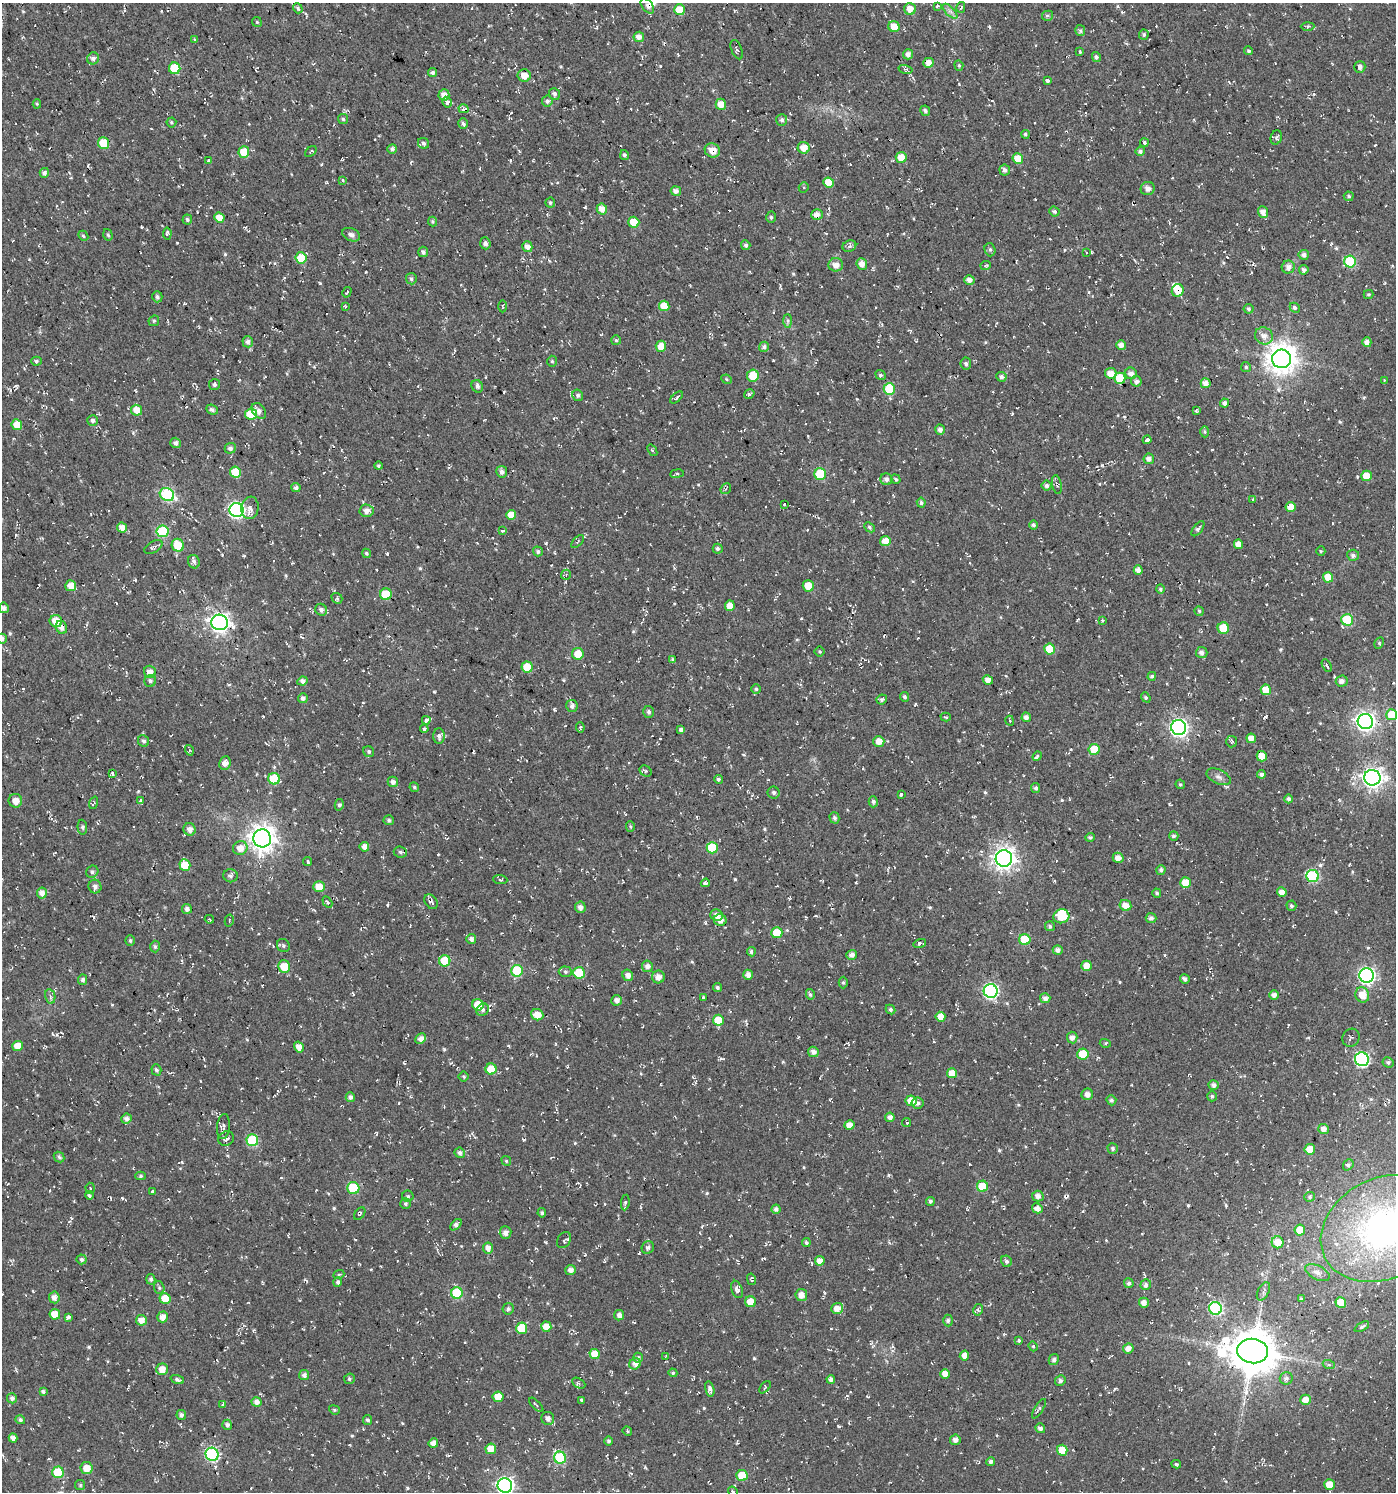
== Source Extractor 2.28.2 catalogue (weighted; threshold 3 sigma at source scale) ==
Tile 11 of 4 x 4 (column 3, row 3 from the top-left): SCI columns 2980-4373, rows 1491-2980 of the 5896 x 5960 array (HDU 1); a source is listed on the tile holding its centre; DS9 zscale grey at full resolution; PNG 1398 x 1494 px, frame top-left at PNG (2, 3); each listed source drawn as its Kron ellipse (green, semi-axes under 4 px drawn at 4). Shown black and unused: <1% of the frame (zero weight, under 2 of 3 exposures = <1% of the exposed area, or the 3 px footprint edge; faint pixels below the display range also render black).
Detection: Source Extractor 2.28.2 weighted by HDU 2 'WHT'; one run over the whole footprint, this tile lists its part. Background -0.0148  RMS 0.0082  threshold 0.0367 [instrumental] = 3 sigma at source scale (4.5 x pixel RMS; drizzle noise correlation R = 1.50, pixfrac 1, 0.0396/0.0396 arcsec/px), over >= 5 px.
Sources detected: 789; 1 inside a brighter object's white glare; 22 cosmic-ray / hot-pixel residue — neither listed nor drawn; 4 inside a brighter listed object's ellipse — not listed separately; of the other 762, all 500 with FLUX_AUTO >= 1.1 (the completeness limit of this list) listed and drawn (262 fainter detections not listed), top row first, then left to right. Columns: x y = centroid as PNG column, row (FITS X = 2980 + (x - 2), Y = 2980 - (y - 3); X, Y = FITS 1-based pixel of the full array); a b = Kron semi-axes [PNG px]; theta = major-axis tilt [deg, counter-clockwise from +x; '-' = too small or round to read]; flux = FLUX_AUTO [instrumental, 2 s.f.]
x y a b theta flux
647 6 9 5 -53 2.7
937 6 3 3 - 5.9
961 7 5 3 - 1.8
298 8 5 4 - 2.2
910 9 6 6 - 8.2
680 10 5 5 - 21
950 11 9 3 -44 2.3
1047 16 6 5 - 1.9
257 22 5 4 - 1.1
1308 26 7 3 1 1.3
894 27 6 5 - 10
1080 31 5 5 - 2
1144 34 5 5 - 1.5
639 37 5 5 - 4.7
195 40 4 3 - 1.3
737 50 10 5 -67 2
1249 51 4 3 - 1.4
1080 52 4 3 - 1.2
908 54 5 5 - 4
1096 57 5 4 - 2.1
93 58 6 6 - 3.1
928 63 5 5 - 6.9
959 65 5 4 - 1.2
1360 67 6 5 - 3
175 68 6 5 - 33
905 69 7 4 -14 1.3
432 73 5 4 - 2.6
524 75 6 6 - 7.9
1047 80 4 4 - 3.4
554 94 6 5 - 2.1
444 95 6 5 - 5.6
547 101 5 5 - 2.5
447 102 5 4 - 4.9
37 104 5 4 - 1.1
721 104 5 5 - 11
464 109 5 4 - 3.7
925 111 5 4 - 2.1
343 119 5 5 - 1.5
782 120 6 5 - 2.1
171 122 5 5 - 1.1
463 124 5 4 - 2.3
1025 134 4 4 - 1.6
1276 137 7 5 69 1.7
103 143 6 5 - 23
423 143 6 5 - 2.2
1144 143 4 3 - 2
804 148 6 5 - 7.8
392 149 5 4 - 2.9
712 150 8 7 - 8
1140 151 5 4 - 2.4
244 152 6 5 - 15
311 152 6 3 39 1.1
624 155 5 4 - 2.1
901 157 5 5 - 12
1018 158 5 5 - 11
209 160 4 3 - 1.7
1005 170 5 5 - 2.9
44 173 5 4 - 3
343 180 4 3 - 1.4
829 182 5 5 - 12
804 188 5 5 - 1.3
1148 188 7 6 - 3.9
676 191 5 4 - 3.8
1349 196 5 5 - 1.6
550 203 5 5 - 1.4
602 209 5 5 - 6.7
1054 212 5 5 - 1.9
1263 212 6 5 - 5.7
817 214 6 5 - 4.7
771 217 6 5 - 1.4
219 218 5 5 - 7.8
187 220 5 4 - 1.7
433 222 5 4 - 1.4
634 222 5 5 - 14
167 234 6 4 86 2.3
108 235 6 4 -72 1.6
351 235 9 6 -24 3.7
83 236 5 4 - 1.3
485 243 6 5 - 3.2
746 245 5 4 - 2.2
849 246 7 5 24 2.3
527 247 5 5 - 5
990 250 7 5 -74 1.8
423 252 5 5 - 2.4
1086 253 3 3 - 1.7
1304 255 5 5 - 3
301 258 5 5 - 22
1350 262 6 6 - 66
862 264 6 5 - 6.1
836 265 7 6 - 5.6
986 265 5 4 - 1.4
1288 267 6 6 - 4.6
1304 270 5 4 - 2.9
411 279 6 5 - 1.8
969 280 5 5 - 4.9
1178 290 6 6 - 12
347 292 5 2 - 1.4
1369 294 5 4 - 1.2
157 297 5 5 - 1.9
345 306 3 3 - 1.3
503 306 6 3 -88 1.1
664 306 5 5 - 13
1295 308 5 4 - 3.1
1248 309 5 5 - 1.8
154 321 6 5 - 1.2
788 321 7 4 -90 1.8
1264 336 9 8 - 5.8
616 340 5 5 - 1.3
248 342 5 5 - 2.8
1367 342 5 4 - 4
1121 345 5 5 - 5
661 346 5 5 - 8.4
764 347 5 5 - 2.5
1281 359 9 9 - 1100
37 361 5 4 - 1.8
552 361 5 4 - 1.3
966 364 6 5 - 2
1246 367 5 5 - 1.4
1111 373 6 5 - 7.3
1131 373 6 5 - 4.8
753 375 6 6 - 17
881 375 6 4 -38 1.6
1001 377 5 5 - 2.9
1120 378 5 5 - 24
727 379 5 4 - 1.1
1384 380 3 3 - 1.8
1136 381 5 5 - 3.4
1206 383 5 5 - 5.4
214 384 5 5 - 1.8
477 386 6 5 - 2.9
889 389 6 5 - 32
749 394 5 4 - 1.7
578 395 6 5 - 2
676 397 7 3 39 1.4
1224 403 4 4 - 3.2
137 410 5 5 - 9.2
212 410 6 4 -23 2.3
259 411 9 6 -52 4.6
1196 411 3 3 - 1.4
251 414 6 5 - 25
93 420 5 5 - 2.8
17 425 5 5 - 12
940 430 5 4 - 3.5
1205 432 5 4 - 1.4
1147 440 4 3 - 2.1
176 443 5 5 - 3.2
230 448 5 5 - 2.8
652 450 6 3 -52 1.2
1149 459 5 5 - 3.7
378 466 4 4 - 1.3
235 472 5 5 - 20
502 472 6 5 - 2.9
677 474 7 3 8 1.6
820 474 6 6 - 42
1367 476 5 5 - 13
886 479 6 5 - 3
896 479 5 4 - 1.3
1057 485 9 4 -78 2.3
1047 486 5 5 - 2.7
296 488 4 4 - 3.4
726 489 6 4 47 1.5
167 495 7 6 - 89
1253 500 3 3 - 1.1
921 503 5 4 - 1.7
784 504 3 3 - 1.3
1290 507 5 5 - 8.4
250 508 11 8 81 4.6
237 510 7 7 - 190
366 511 7 6 - 4.9
511 515 5 5 - 9.7
1033 525 4 4 - 1.9
122 527 5 5 - 6.1
869 527 6 4 -42 1.5
1198 529 9 4 53 2
163 531 6 6 - 53
502 531 4 3 - 2.2
578 541 8 3 48 1.1
885 541 5 5 - 12
1238 544 5 4 - 7.2
178 545 6 6 - 21
153 547 10 5 30 2.7
718 549 5 5 - 2.3
538 551 5 4 - 2
1321 551 5 4 - 1.1
366 553 5 4 - 1.6
1353 555 6 5 - 2.6
194 562 7 6 - 2.6
1138 570 4 4 - 4.5
566 575 5 5 - 1.4
1328 577 5 5 - 13
71 586 5 5 - 9.3
808 586 5 5 - 14
1160 589 4 4 - 1.8
386 594 6 5 - 31
337 598 6 5 - 1.4
730 606 5 5 - 10
4 608 5 5 - 3.1
321 610 6 5 - 2.7
1199 611 5 4 - 1.2
1102 620 4 4 - 1.3
1347 620 6 5 - 45
56 621 6 6 - 13
220 622 8 7 - 390
61 627 6 5 - 4.5
1223 628 5 5 - 19
2 639 5 4 - 2.8
1379 643 6 4 60 1.2
1050 649 5 5 - 17
820 652 5 5 - 1.2
1202 653 6 5 - 3.6
578 654 6 5 - 12
672 659 4 3 - 1.2
1327 666 7 3 -60 1.5
527 667 5 5 - 19
150 672 6 6 - 5.8
1152 676 4 4 - 2
988 680 5 4 - 6
150 681 6 6 - 2.2
302 681 5 4 - 4
1342 681 6 5 - 3.8
756 689 5 5 - 1.2
1266 690 5 5 - 13
905 697 5 4 - 1.9
1146 697 5 4 - 1.5
303 698 5 5 - 2.6
882 699 5 4 - 1.6
572 706 6 5 - 3.2
649 712 6 5 - 2.1
1392 715 5 5 - 21
946 717 5 4 - 1.3
1026 717 5 4 - 4
426 720 4 3 - 17
1010 721 5 3 - 1.3
1365 721 8 7 - 390
580 727 5 3 - 1.2
1179 727 7 7 - 300
424 729 4 3 - 1.3
681 730 4 4 - 2.9
439 736 7 5 89 3.2
1251 738 5 4 - 6.6
144 741 6 5 - 2.4
879 741 5 5 - 7.2
1232 742 6 5 - 1.6
1094 749 5 5 - 23
189 750 5 3 - 1.2
369 752 6 5 - 1.6
1037 756 5 3 - 3.9
1262 756 5 5 - 9.2
225 763 7 6 - 4.9
645 771 6 5 - 1.1
113 774 4 3 - 2.2
1261 774 4 4 - 2.9
1219 777 13 7 -25 3.9
1372 778 8 7 - 500
274 779 6 5 - 24
718 779 4 4 - 1.7
393 782 5 5 - 3.8
1180 784 5 4 - 1.4
414 787 5 4 - 1.5
1036 788 5 4 - 2.3
774 793 6 6 - 2.2
901 794 3 3 - 4.5
1288 799 4 4 - 2.8
15 801 7 6 - 6.2
141 801 4 3 - 2.9
873 802 5 4 - 2.1
94 803 6 4 71 1.4
339 805 5 4 - 1.8
834 818 6 5 - 2.2
389 820 5 5 - 1.6
630 826 5 4 - 1.1
82 827 7 4 -86 1.8
190 829 6 6 - 4.9
1174 836 4 4 - 2
1090 837 5 4 - 1.6
262 838 9 9 - 840
364 847 5 5 - 5.6
240 848 7 6 - 8.1
712 848 5 5 - 35
400 852 6 5 - 1.9
1004 858 8 8 - 550
1118 858 5 5 - 6
308 862 5 4 - 1.2
185 865 6 5 - 18
1161 870 5 4 - 2.6
92 872 6 5 - 2.1
230 876 7 6 - 2.5
1313 876 6 6 - 84
500 879 7 3 -5 1.2
705 883 4 3 - 5.6
1185 883 5 5 - 13
95 887 7 6 - 3.4
319 887 6 5 - 11
1282 892 5 4 - 5.9
42 893 5 5 - 5.6
1157 893 4 4 - 1.6
327 902 6 4 -59 1.4
431 902 8 6 -54 2.1
1125 905 6 5 - 7.4
1291 906 5 5 - 2
580 907 5 5 - 4
187 909 5 5 - 3.7
717 915 6 5 - 4.8
1061 916 8 7 - 24
1151 918 5 5 - 2.8
209 919 5 3 - 1.1
229 920 6 4 76 1.3
720 920 6 6 - 6.4
1050 926 5 5 - 2.3
777 933 5 5 - 19
471 939 5 5 - 3.4
130 940 5 4 - 1.4
1025 940 6 5 - 34
920 943 6 4 16 1.8
283 945 7 6 - 1.7
155 947 6 4 -87 1.6
1058 950 5 4 - 4
751 952 4 4 - 2.3
852 955 5 5 - 4.1
445 961 5 5 - 32
284 966 6 6 - 18
647 966 5 5 - 4.1
1086 966 5 5 - 8.3
517 971 6 5 - 41
565 972 7 5 -3 1.8
579 973 6 5 - 30
628 975 6 5 - 4.2
748 975 5 5 - 4.3
1367 976 7 7 - 220
658 977 6 6 - 5.5
1185 979 5 4 - 3.1
82 980 5 4 - 2.4
843 982 6 4 -90 1.3
717 988 4 4 - 1.9
991 991 7 7 - 160
810 994 5 4 - 1.8
1274 995 5 4 - 3.8
1362 995 8 7 - 9.7
50 996 7 5 -80 2.3
703 998 3 3 - 1.4
1045 998 5 5 - 3.6
617 1000 5 5 - 3.9
478 1005 6 5 - 18
890 1009 5 4 - 1.8
483 1010 7 5 45 2.6
537 1015 6 5 - 9.4
940 1017 5 5 - 6.9
718 1020 5 5 - 16
1072 1038 6 5 - 3.8
1351 1038 9 8 - 2
421 1039 6 5 - 5.1
1105 1043 5 4 - 1.2
18 1046 5 5 - 11
299 1047 5 4 - 7.5
813 1052 5 5 - 4.2
1083 1054 5 5 - 25
1362 1059 7 7 - 130
1388 1062 6 5 - 1.9
491 1069 5 5 - 21
156 1070 5 5 - 1.9
952 1073 5 5 - 9.8
464 1077 5 5 - 1.4
1214 1085 5 5 - 3.2
1087 1094 6 5 - 4.3
1212 1096 5 4 - 1.7
350 1097 5 4 - 3.2
1111 1100 5 5 - 1.9
911 1101 5 5 - 13
917 1103 6 5 - 2.8
890 1117 4 4 - 4.2
126 1119 5 5 - 3.6
907 1122 4 4 - 1.2
849 1125 5 4 - 7.4
223 1127 12 6 85 3
1324 1129 5 5 - 4.6
226 1139 8 7 - 2.7
252 1140 6 6 - 52
1113 1148 5 5 - 2.1
1310 1149 5 5 - 12
460 1153 5 5 - 3
59 1157 6 4 -44 1.8
506 1161 5 4 - 1.1
1348 1165 6 5 - 1.9
141 1176 5 4 - 1.4
982 1186 5 5 - 21
90 1188 5 4 - 1.2
353 1188 6 6 - 39
152 1191 4 3 - 2.2
89 1195 4 3 - 3.6
408 1196 6 5 - 1.4
1038 1196 6 5 - 4.5
1310 1197 5 4 - 1.5
930 1201 4 4 - 1.9
625 1202 8 4 83 1.3
405 1204 5 5 - 1.8
1037 1208 5 5 - 5.2
776 1209 4 4 - 3
542 1213 4 3 - 1.7
360 1214 7 4 53 1.3
456 1225 7 4 46 3
1384 1228 66 50 26 270
1300 1230 5 5 - 10
505 1233 6 6 - 5.1
564 1240 8 6 60 2.7
1277 1242 6 6 - 12
806 1243 4 4 - 1.8
648 1247 6 6 - 2.4
488 1248 5 5 - 4.7
81 1259 5 5 - 2.2
820 1261 5 5 - 6.6
1006 1261 6 5 - 2.5
570 1270 5 5 - 4.4
1317 1273 13 7 -27 4
339 1275 6 3 21 1.2
151 1279 5 4 - 2.1
751 1279 6 3 -77 2.3
338 1282 4 4 - 2.1
1129 1283 5 5 - 2.2
1146 1285 5 5 - 3
159 1288 6 5 - 1.6
737 1289 9 5 -71 3.5
1263 1291 10 5 62 2.5
457 1293 6 5 - 50
801 1295 6 5 - 5.7
54 1297 6 5 - 4.1
165 1299 5 5 - 13
1301 1299 4 3 - 1.6
750 1302 5 5 - 9.9
1341 1302 5 5 - 15
1144 1303 5 4 - 4.7
837 1308 6 5 - 6.5
1215 1308 6 6 - 95
508 1309 6 5 - 1.9
978 1310 6 4 78 1.7
55 1314 5 5 - 9.8
619 1315 5 5 - 3.7
68 1317 4 3 - 2.3
163 1317 5 5 - 6.4
141 1320 5 5 - 6.8
948 1321 6 4 -89 1.8
546 1327 5 5 - 9.3
1362 1327 8 4 29 1.8
522 1328 5 5 - 25
1019 1341 4 3 - 1.5
1033 1346 5 4 - 1.2
1128 1348 5 5 - 4.9
1253 1351 15 12 -6 3300
595 1354 5 5 - 14
666 1356 3 2 - 1.3
964 1356 5 4 - 5.3
638 1358 5 5 - 2.7
1054 1359 6 5 - 2.8
635 1364 6 5 - 5.8
1329 1365 6 4 -18 1.3
162 1369 6 5 - 8.2
673 1373 4 4 - 1.4
945 1374 5 5 - 6.9
304 1375 5 5 - 3.1
1286 1378 6 6 - 2.9
177 1379 7 4 -19 2.2
349 1379 5 5 - 1.5
831 1379 4 4 - 3.1
1060 1380 5 5 - 2.1
579 1383 7 4 -28 1.6
765 1387 7 4 49 1.4
710 1389 8 4 -75 3.2
43 1391 4 4 - 2.3
498 1397 5 5 - 13
12 1398 5 5 - 3
582 1400 4 3 - 1.6
1305 1400 5 5 - 7.1
257 1402 5 4 - 4.2
223 1405 4 3 - 1.7
536 1405 9 3 -46 1.3
1039 1409 11 4 58 1.7
334 1410 5 4 - 1.2
181 1415 5 4 - 2.8
548 1418 6 6 - 4.3
20 1420 5 4 - 2.1
368 1420 5 4 - 1.8
227 1425 5 5 - 2.8
1040 1428 5 4 - 3.1
627 1431 5 4 - 1.2
13 1438 4 4 - 4.1
955 1440 5 5 - 3.7
609 1441 5 4 - 1.7
433 1443 5 4 - 5.7
491 1449 5 5 - 11
1062 1450 5 5 - 15
212 1454 7 6 - 130
560 1458 6 6 - 65
991 1462 4 4 - 2.5
1176 1464 5 3 - 1.3
86 1468 6 6 - 9.8
58 1472 6 5 - 34
742 1475 5 5 - 21
1329 1484 5 5 - 11
80 1485 5 5 - 1.3
505 1486 7 7 - 260
733 1491 5 3 - 1.5
Overlapping masked pixels (flux is a lower limit): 10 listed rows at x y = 464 109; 712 150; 1178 290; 820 474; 220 622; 61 627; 988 680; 431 902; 1362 1059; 212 1454
Isophote crosses this tile's border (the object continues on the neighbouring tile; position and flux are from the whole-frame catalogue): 5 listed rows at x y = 2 639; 1392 715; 1384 1228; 505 1486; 733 1491